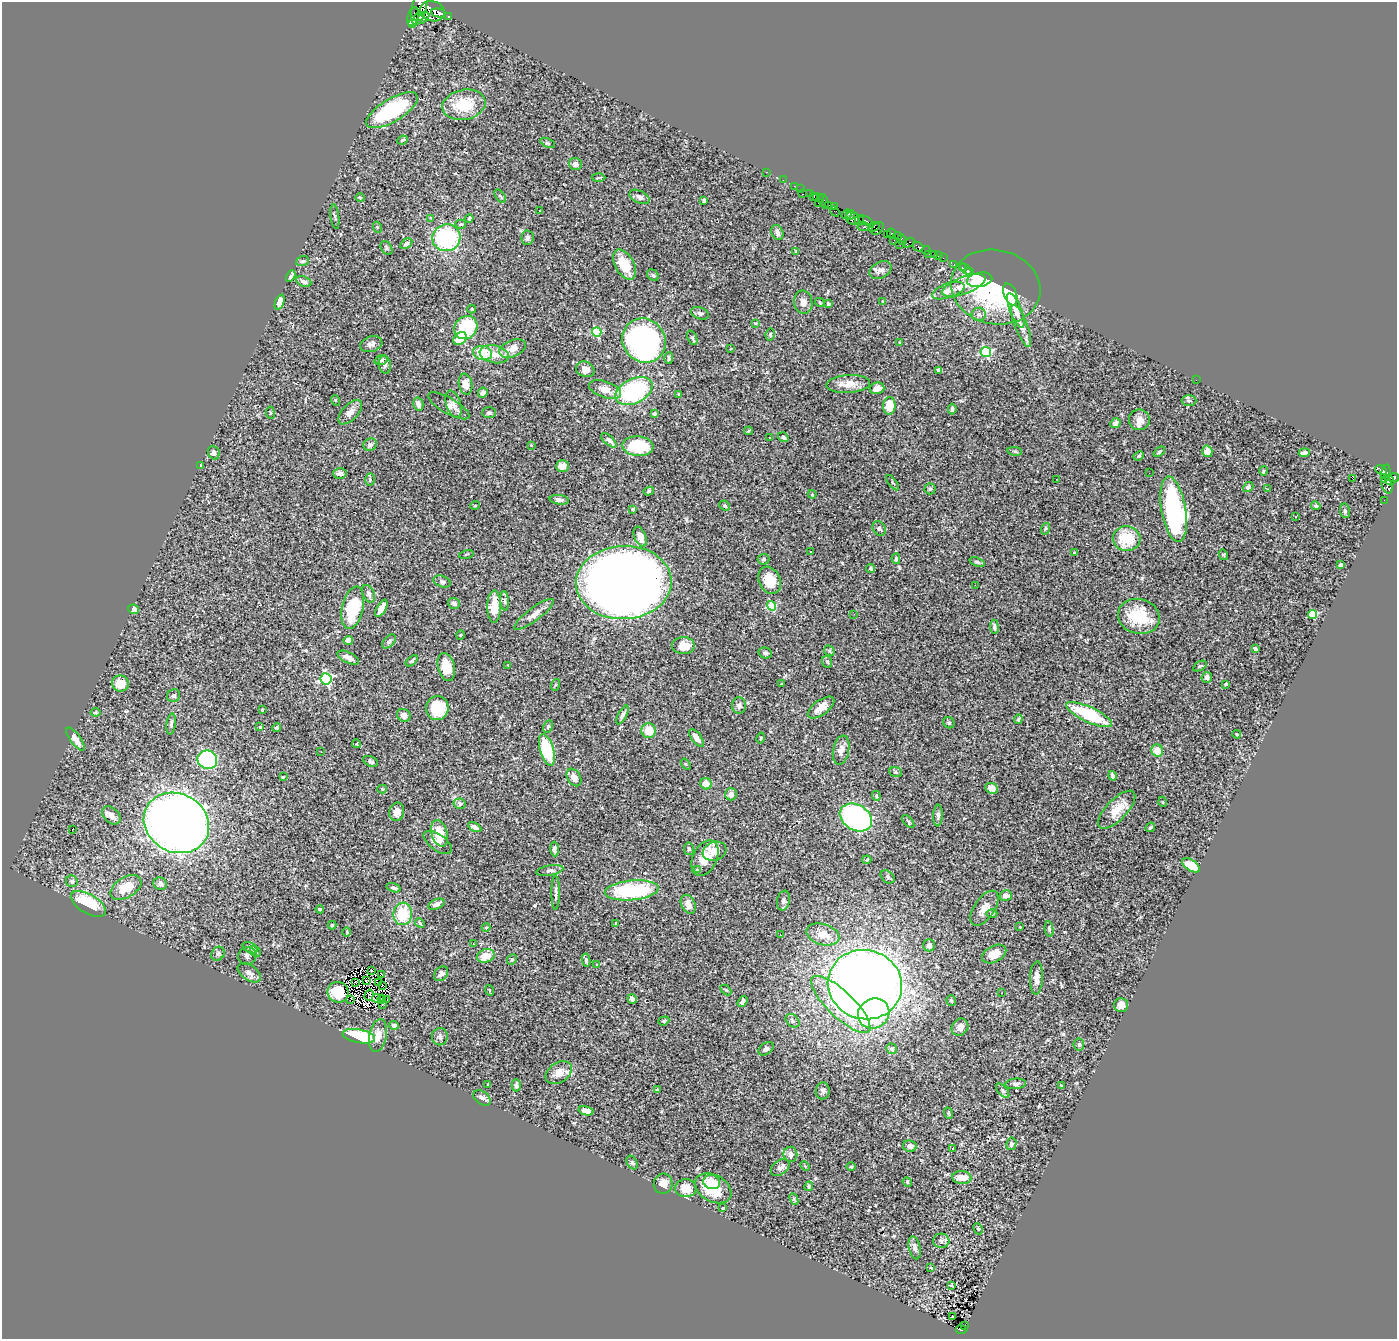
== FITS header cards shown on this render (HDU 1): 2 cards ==
NAXIS1  =                 1395
NAXIS2  =                 1337

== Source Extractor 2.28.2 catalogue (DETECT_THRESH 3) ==
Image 1395 x 1337 px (HDU 1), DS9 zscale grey, 1 PNG px = 1 image px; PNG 1399 x 1341 px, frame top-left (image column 1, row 1337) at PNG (2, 2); each listed source drawn as its Kron ellipse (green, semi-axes under 4 px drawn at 4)
Background 0.561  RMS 0.022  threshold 0.0664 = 3 sigma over >= 5 px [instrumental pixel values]
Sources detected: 389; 3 with non-positive FLUX_AUTO (blend fragments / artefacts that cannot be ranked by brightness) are neither listed nor drawn; the other 386 listed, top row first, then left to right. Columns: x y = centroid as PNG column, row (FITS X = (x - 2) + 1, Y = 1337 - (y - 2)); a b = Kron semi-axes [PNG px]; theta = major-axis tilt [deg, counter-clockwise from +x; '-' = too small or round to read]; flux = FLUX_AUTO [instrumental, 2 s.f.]
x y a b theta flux
420 6 19 7 77 3500
432 11 13 10 -19 8300
438 13 7 4 -13 2300
419 16 5 3 - 1100
448 16 3 3 - 190
413 17 9 5 71 1100
423 18 7 4 39 1400
412 24 3 3 - 410
464 105 22 15 11 54
392 110 29 11 31 140
403 140 5 3 - 1.9
548 143 8 4 -26 2.2
575 164 6 6 - 6.6
767 172 2 2 - 4
598 178 7 3 2 1.7
783 180 2 2 - 4.5
794 186 2 2 - 11
800 189 2 2 - 8.8
809 193 3 3 - 50
802 194 3 2 - 98
500 196 7 4 -54 2
814 196 4 3 - 41
360 197 5 3 - 1.5
639 197 11 6 -27 7.1
818 198 6 3 -25 52
704 200 4 3 - 2.9
824 201 8 3 -72 450
818 203 3 2 - 17
829 205 3 3 - 500
834 206 3 3 - 380
540 211 3 2 - 0.99
835 212 5 4 - 35
847 214 5 4 - 290
850 215 5 3 - 120
335 217 12 3 -82 2.3
430 218 2 2 - 16
469 218 4 3 - 1.8
853 218 7 6 - 650
859 220 5 3 - 230
865 221 7 3 -22 100
461 224 5 4 - 2.3
377 227 5 3 - 1.2
864 227 6 4 6 450
874 227 6 4 28 200
877 228 7 5 48 670
777 232 8 5 -68 6.1
887 234 3 3 - 100
892 234 5 3 - 740
897 236 4 3 - 26
446 238 14 13 - 140
528 238 7 6 - 3.6
894 240 4 3 - 160
902 240 6 3 -62 41
908 243 6 3 30 72
406 244 6 4 32 3.2
899 244 2 2 - 10
918 247 5 4 - 630
386 248 7 5 -57 2.7
926 250 4 3 - 170
796 252 4 3 - 1.2
929 254 2 2 - 7.1
934 255 4 3 - 38
939 256 3 2 - 11
943 258 2 2 - 12
302 261 7 5 18 2.4
624 264 16 9 -60 41
954 264 3 2 - 6
962 267 3 2 - 3.9
966 269 7 4 -46 2.6
880 270 12 8 29 8
970 271 3 2 - 7.5
653 275 6 5 - 2.5
291 276 6 4 61 5.6
980 280 13 7 11 46
304 281 8 5 -22 4.3
964 285 23 8 21 24
995 287 45 37 -12 200
948 291 17 7 19 12
1010 294 11 6 -68 44
280 302 8 4 68 8.7
803 302 11 9 -82 10
820 302 5 4 - 1.5
882 302 3 3 - 1.8
828 304 3 3 - 2.3
472 309 4 4 - 1.2
1016 310 18 6 -68 15
700 313 9 6 -21 3.5
979 314 7 7 - 5.1
755 323 4 3 - 1.2
1021 326 22 6 -69 11
466 328 12 10 45 86
597 332 5 4 - 110
770 335 6 4 80 2.1
692 338 7 4 -69 2.7
460 339 7 5 43 27
644 341 23 21 -50 490
899 342 3 2 - 0.97
371 344 11 7 16 6.5
512 348 14 8 23 14
731 349 3 2 - 0.98
986 352 5 5 - 140
482 353 9 7 -9 38
494 354 15 8 -11 15
669 358 6 3 90 2.3
381 360 7 5 19 3.2
385 365 9 6 -80 4.3
585 369 9 7 -25 9.5
939 370 4 4 - 7.6
1196 380 2 2 - 1.3
466 384 10 6 -81 16
848 384 22 9 3 21
877 388 7 5 16 13
605 390 17 8 -19 18
634 391 19 12 25 180
483 393 5 4 - 5.1
679 394 3 3 - 1.3
335 400 5 3 - 1.2
1189 401 7 5 -2 3.3
418 404 6 5 - 7.3
454 404 14 7 -72 8.1
449 406 23 8 -29 13
889 406 9 6 86 34
952 409 5 3 - 2.7
350 412 15 7 46 9.7
270 413 6 3 -82 1.6
489 413 7 5 1 3.9
654 413 3 3 - 2.8
1139 420 10 10 - 11
1115 423 5 4 - 4.1
749 431 4 3 - 1.9
783 437 5 4 - 3.8
769 438 3 3 - 2.6
609 440 9 4 -41 5.2
370 445 7 6 - 4.4
531 445 3 3 - 1.1
638 446 15 10 -4 72
1015 451 7 4 -8 2.2
1207 451 6 5 - 12
1159 452 6 4 38 2.5
214 453 7 5 -70 4.1
1304 453 5 3 - 5.1
1139 456 5 4 - 1.9
201 465 4 3 - 1.1
562 466 6 6 - 11
1381 470 6 3 -28 170
1263 471 4 3 - 2.3
340 473 7 5 -3 5.7
1149 473 2 2 - 0.86
1386 474 9 4 77 280
1352 478 3 2 - 9
1394 478 5 4 - 560
1056 479 2 2 - 1.9
370 480 6 5 - 2.2
1389 480 5 4 - 160
893 483 9 3 -54 2
1387 484 9 5 -75 510
1248 487 5 4 - 3.4
930 489 5 5 - 2.3
1267 489 4 2 - 1.4
649 491 5 4 - 2.4
812 494 4 4 - 1.5
559 500 10 5 -8 4.9
1384 500 2 2 - 3.8
475 505 5 3 - 1.1
725 506 5 4 - 2.1
1316 506 5 4 - 2.3
633 509 3 3 - 4.5
1174 509 33 12 -80 240
1345 511 7 5 -79 2.9
1296 516 2 2 - 1.3
879 529 8 6 -55 3.3
1045 529 6 3 71 1.6
640 537 10 5 -68 13
1127 539 14 12 -3 51
811 551 2 2 - 1.2
1074 552 2 2 - 1
466 554 7 3 14 1.4
1223 555 5 4 - 1.6
764 559 6 5 - 2.5
896 559 5 4 - 2.6
977 562 8 4 -19 2.8
1341 565 4 3 - 10
871 568 4 4 - 3.1
770 580 14 10 -64 31
442 582 9 5 -20 3.2
624 582 48 36 3 2100
975 585 2 2 - 1.9
368 594 9 6 -64 4.5
505 601 10 4 -85 2.8
454 603 6 5 - 5.9
772 606 5 4 - 84
494 607 16 7 89 32
353 608 21 10 77 81
381 608 9 4 61 13
133 609 5 4 - 10
534 614 24 6 37 12
854 614 2 2 - 2.4
1313 614 4 4 - 75
1139 616 21 17 -14 61
994 627 7 4 -83 3.4
461 635 5 3 - 1.3
348 640 5 4 - 6
389 641 8 5 45 3.2
683 646 11 8 -1 21
1255 648 4 3 - 3.1
829 651 6 4 -44 2
765 653 7 5 -14 3.9
348 658 11 5 -26 11
412 661 7 4 38 2.3
827 662 6 5 - 2.2
508 665 3 3 - 0.8
1200 666 7 3 31 1.6
446 667 14 8 -75 31
1207 677 5 5 - 4.9
326 679 5 5 - 220
120 684 8 8 - 22
781 684 3 2 - 1.8
1226 684 3 3 - 3.3
555 685 6 3 71 1.5
174 696 7 6 - 3.1
739 705 8 7 - 4.7
821 707 15 7 36 13
437 708 12 11 - 54
262 710 3 2 - 1.4
96 712 5 3 - 1.6
404 715 7 6 - 7.6
623 715 10 4 62 4.9
1089 715 25 7 -25 85
1018 719 5 3 - 1.8
949 723 6 5 - 3.2
171 724 10 4 81 3.3
548 726 6 4 63 2.4
260 727 4 4 - 1.7
277 728 4 4 - 2.3
649 731 7 7 - 23
1237 734 4 3 - 1.3
697 738 10 5 -53 11
761 738 5 4 - 1.8
75 739 14 5 -53 12
357 744 4 4 - 1.5
547 750 16 6 -73 81
841 750 15 8 78 10
1157 751 6 5 - 17
321 752 2 2 - 0.74
207 760 10 9 - 150
370 761 8 5 -26 3
686 764 6 3 -52 1.4
896 772 6 5 - 2.4
1112 776 5 3 - 2.9
283 777 4 4 - 1.8
574 777 9 6 -57 9.1
706 784 6 5 - 17
992 788 6 5 - 9.3
382 789 5 4 - 2.1
731 794 6 6 - 7.3
876 796 5 4 - 2.1
1163 802 5 3 - 1.4
460 804 6 5 - 3.7
1117 810 24 10 46 26
397 812 9 7 77 8.5
111 815 10 7 -43 10
938 815 11 4 86 3.9
856 818 17 12 -30 410
908 821 8 3 -49 2
176 823 34 29 -30 1800
475 827 7 4 -29 5.2
1150 827 5 3 - 2.2
72 830 3 2 - 19
439 833 13 8 -74 30
438 842 16 8 -35 12
555 849 7 4 -88 4.4
689 849 6 5 - 2.9
714 851 12 9 19 16
705 858 19 12 64 25
867 860 4 3 - 1.7
1191 865 10 5 -34 34
697 870 3 3 - 3.3
550 871 14 5 10 5.1
887 877 8 5 -42 2.7
72 881 6 5 - 3.7
160 884 7 6 - 4.1
126 887 17 10 31 32
393 888 7 4 -16 3.5
632 890 27 10 6 140
556 893 17 3 90 4.6
1006 895 6 5 - 8.1
783 901 10 6 78 4.6
88 904 20 9 -31 64
437 904 8 5 23 6.9
688 904 10 7 -63 11
984 908 20 10 55 14
320 909 4 3 - 2.4
992 913 5 3 - 1.9
403 914 11 9 83 51
420 923 5 4 - 1.8
615 923 4 2 - 1.1
332 925 4 4 - 1.8
486 927 4 3 - 1.2
1020 927 2 2 - 0.83
1049 929 8 4 -80 3
347 932 4 3 - 1.3
823 934 17 10 -16 21
780 935 3 3 - 1.9
474 944 3 2 - 0.92
929 945 6 5 - 6
250 948 8 5 -29 4.1
255 951 6 5 - 3.2
218 954 7 6 - 3.1
994 954 13 8 28 20
247 956 9 8 - 5.4
486 956 9 6 18 24
512 960 5 4 - 2.2
586 960 6 4 -81 2.6
597 965 4 4 - 1.7
371 970 3 2 - 0.92
249 973 13 7 -35 7.3
441 974 8 6 48 6.1
382 975 3 2 - 3.8
1036 978 16 6 88 9.3
366 981 3 2 - 1.5
356 982 4 2 - 1.3
378 982 4 2 - 0.76
382 985 3 2 - 0.94
865 985 37 34 -16 1900
489 990 5 3 - 1.2
726 990 6 4 -44 1.9
338 992 10 10 - 18
1002 993 2 2 - 0.82
369 995 6 2 73 1.2
376 998 4 2 - 0.51
382 999 4 2 - 1.4
632 999 5 4 - 4.8
350 1000 4 2 - 1.1
386 1000 2 2 - 1.3
742 1001 6 4 56 5.3
951 1001 5 4 - 2.9
382 1004 2 2 - 1.4
841 1004 39 13 -44 98
1121 1005 7 6 - 10
874 1013 16 14 31 93
664 1021 6 4 20 2.1
793 1021 8 5 -42 4.1
394 1025 5 3 - 4
960 1027 9 8 - 8.9
359 1036 16 6 -11 94
378 1036 17 8 79 15
440 1037 8 8 - 5
1079 1044 6 5 - 3.2
766 1049 8 5 35 5.9
892 1049 6 5 - 3
559 1073 14 10 33 16
1016 1084 10 5 4 4
488 1085 3 2 - 1.3
516 1085 6 4 90 4.2
1061 1085 3 2 - 1.1
658 1090 3 3 - 5.2
823 1091 8 7 - 4.3
1003 1091 8 4 -49 3
482 1098 10 6 -35 5.4
586 1111 7 4 -13 12
948 1113 6 3 -71 1.6
1011 1144 6 5 - 3.3
910 1146 7 5 -10 6.5
953 1148 3 3 - 17
790 1154 7 7 - 7.1
632 1162 7 5 -63 2.6
805 1166 5 3 - 1.5
780 1167 10 7 37 6.1
851 1167 5 3 - 1.3
962 1177 10 6 -4 15
712 1182 8 7 - 18
907 1182 5 4 - 1.7
663 1184 10 9 - 11
809 1186 5 4 - 2.5
686 1188 10 9 - 23
713 1188 19 13 -29 65
794 1199 6 3 -65 1.8
723 1208 4 4 - 1.4
978 1229 6 4 -65 2
941 1241 8 7 - 5.7
915 1248 12 5 -77 6.9
931 1268 3 2 - 1.1
951 1285 4 3 - 2.1
952 1316 3 2 - 2.9
965 1326 4 2 - 2.9
961 1330 5 4 - 41
At the frame edge (FLAGS 8, measured only in part): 2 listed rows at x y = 420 6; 1394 478
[3 non-positive-flux detections neither listed nor drawn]